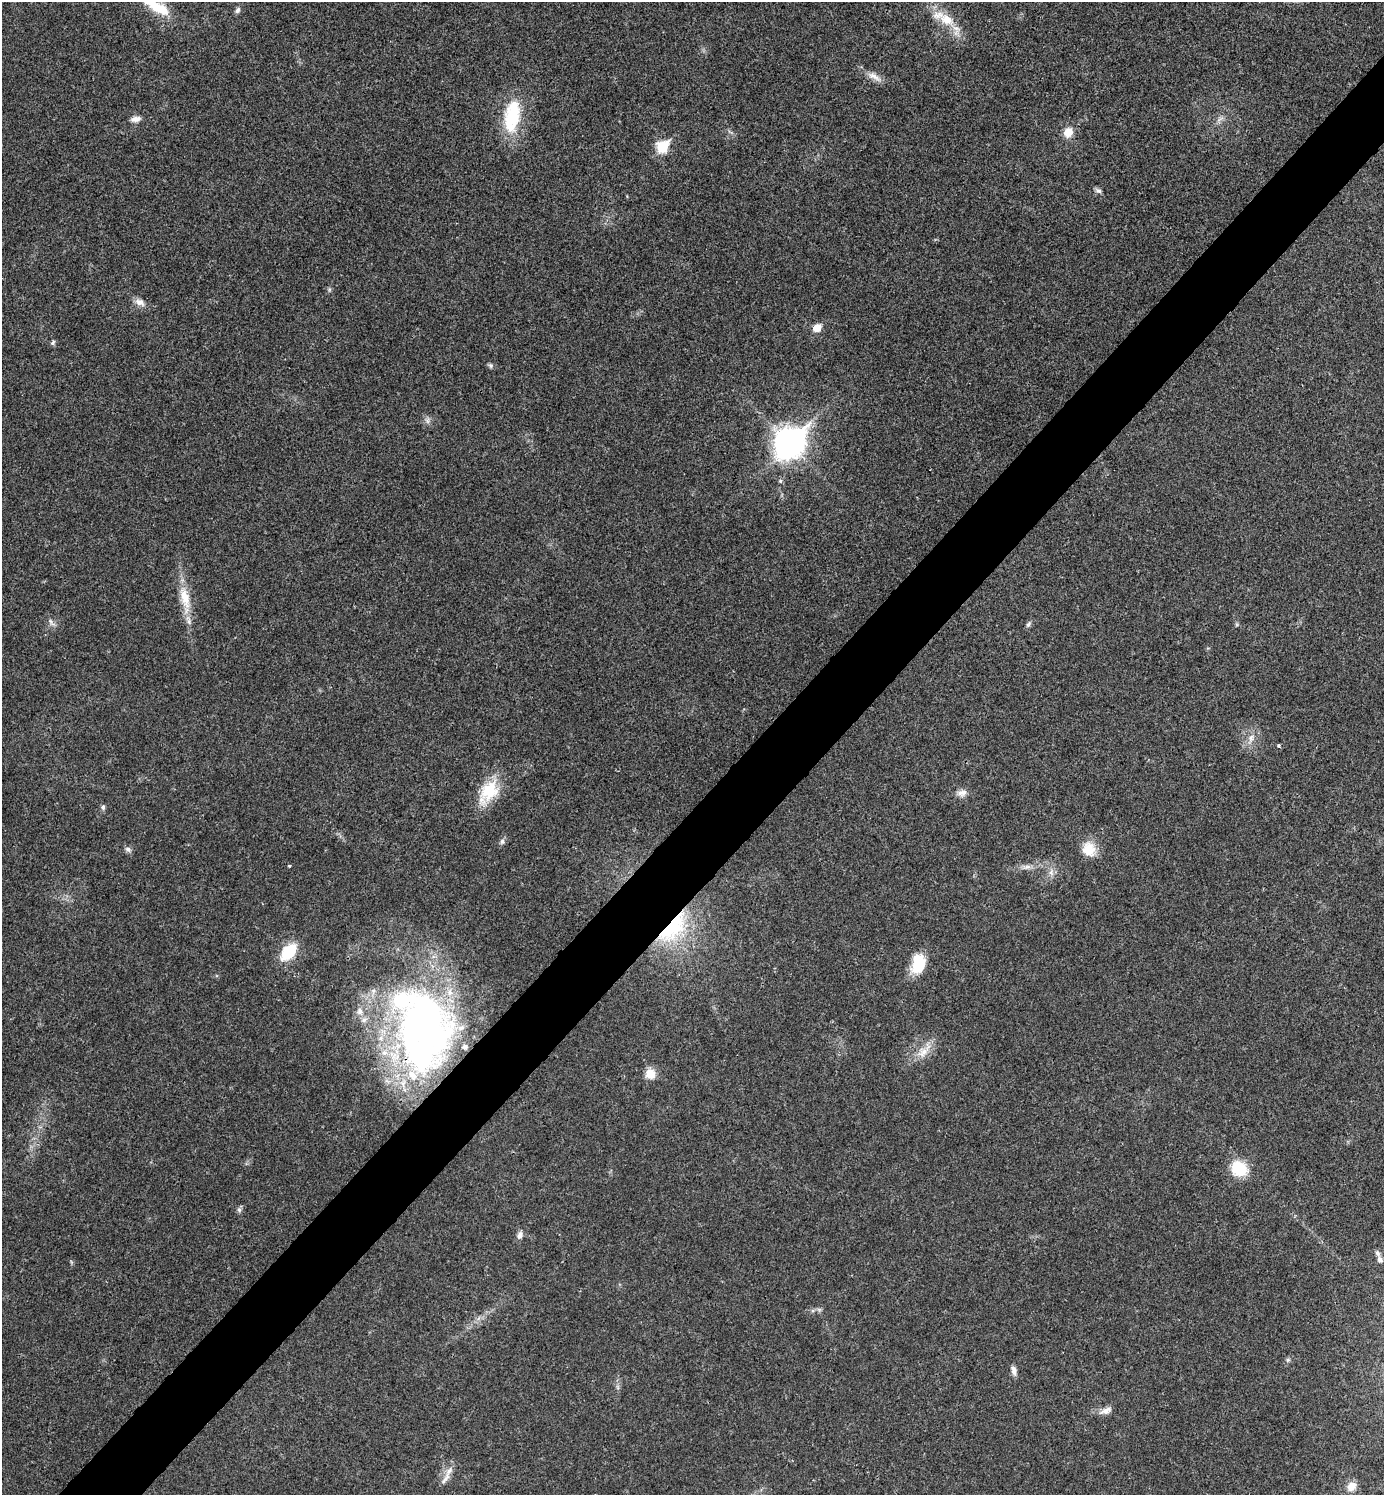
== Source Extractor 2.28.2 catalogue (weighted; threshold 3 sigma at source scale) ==
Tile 7 of 4 x 4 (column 3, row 2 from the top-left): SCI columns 2921-4302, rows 2995-4487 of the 5984 x 5984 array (HDU 1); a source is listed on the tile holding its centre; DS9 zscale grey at full resolution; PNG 1386 x 1497 px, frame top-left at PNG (2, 2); no overlay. Shown black and unused: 5% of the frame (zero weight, under 3 of 4 exposures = <1% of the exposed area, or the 3 px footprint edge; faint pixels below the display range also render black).
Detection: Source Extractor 2.28.2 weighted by HDU 2 'WHT'; one run over the whole footprint, this tile lists its part. Background 0.0203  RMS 0.004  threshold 0.0182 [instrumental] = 3 sigma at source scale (4.5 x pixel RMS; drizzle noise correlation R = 1.50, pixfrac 1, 0.05/0.05 arcsec/px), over >= 5 px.
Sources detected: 54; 1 inside a brighter object's white glare — not listed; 5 inside a brighter listed object's ellipse — not listed separately; the other 48 listed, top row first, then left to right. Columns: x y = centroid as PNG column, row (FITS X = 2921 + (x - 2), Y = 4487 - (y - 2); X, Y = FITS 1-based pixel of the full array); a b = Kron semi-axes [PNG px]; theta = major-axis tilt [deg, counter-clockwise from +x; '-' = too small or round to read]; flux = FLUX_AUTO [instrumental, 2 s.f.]
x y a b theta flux
157 7 37 12 -30 13
238 10 8 6 64 1.3
947 19 26 15 -33 11
874 76 23 8 -27 3.8
512 116 42 18 81 24
136 119 13 7 8 2.4
1220 119 13 4 30 1.4
1068 132 11 10 - 5
662 147 7 6 - 32
1098 191 9 6 -23 1.2
329 290 6 4 72 0.63
140 302 15 9 -25 2.8
817 328 6 5 - 8.7
53 343 8 5 51 0.82
490 365 7 6 - 0.91
427 420 9 6 -84 1.4
789 443 12 11 - 540
780 481 6 5 - 0.69
185 599 44 13 -79 11
51 622 14 6 -54 1.7
1028 624 8 6 60 1
1251 738 16 7 74 3.1
1279 745 4 4 - 0.8
488 792 33 19 56 16
962 793 14 10 11 2.5
103 807 8 5 -82 0.94
502 841 8 6 87 1.2
128 849 10 6 -32 1.2
1089 849 19 17 -76 7.4
1027 867 14 5 15 2.2
1051 872 10 6 -88 2
673 928 51 22 49 35
288 952 15 9 47 20
920 964 27 15 51 10
360 1011 11 9 -89 2.4
423 1028 85 57 -87 250
924 1051 29 12 49 6.8
650 1074 13 12 - 4.9
1239 1169 20 17 -33 12
239 1210 8 6 -87 1.1
520 1235 10 7 74 1.8
1380 1259 8 6 -64 1.6
1288 1360 6 5 - 0.81
1014 1370 12 6 -78 2
617 1387 7 4 -71 0.79
1106 1411 19 8 23 2.8
446 1478 24 7 55 3.3
1352 1486 12 10 41 4
Overlapping masked pixels (flux is a lower limit): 2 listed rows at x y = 673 928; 423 1028
Isophote crosses this tile's border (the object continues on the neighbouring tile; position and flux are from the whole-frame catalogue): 1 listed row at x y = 157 7